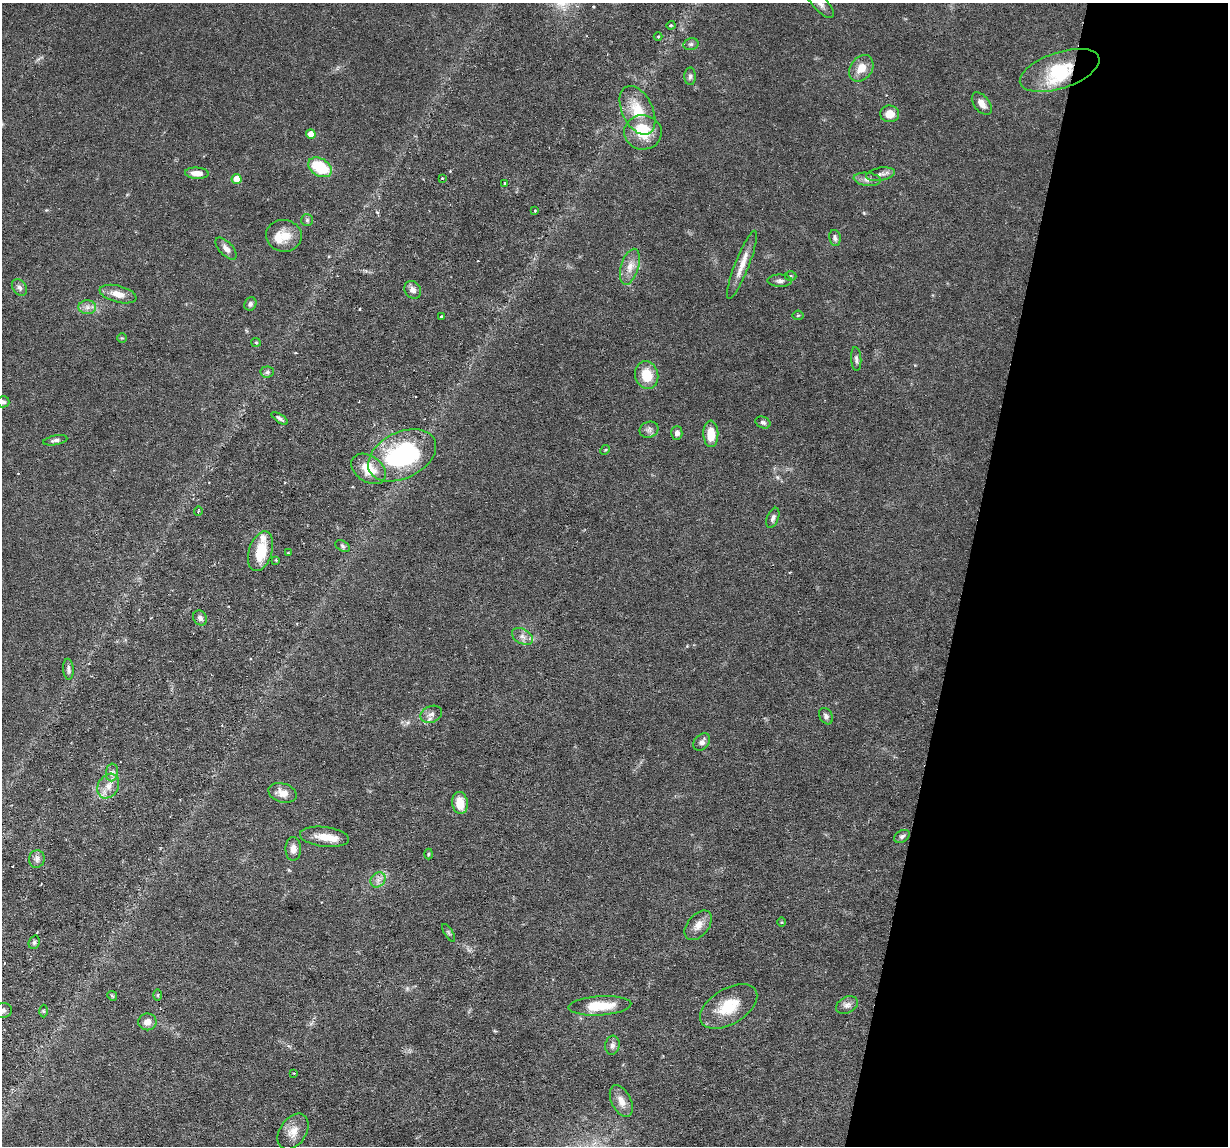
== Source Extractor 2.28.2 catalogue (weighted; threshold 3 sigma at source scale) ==
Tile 8 of 4 x 4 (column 4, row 2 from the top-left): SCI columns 3680-4905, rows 2405-3548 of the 4905 x 4927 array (HDU 1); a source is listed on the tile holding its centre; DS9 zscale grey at full resolution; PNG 1230 x 1148 px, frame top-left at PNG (2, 3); each listed source drawn as its Kron ellipse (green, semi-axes under 4 px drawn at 4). Shown black and unused: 21% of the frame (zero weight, under 3 of 6 exposures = <1% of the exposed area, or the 3 px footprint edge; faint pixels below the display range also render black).
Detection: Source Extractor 2.28.2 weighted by HDU 2 'WHT'; one run over the whole footprint, this tile lists its part. Background 0.0749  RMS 0.0043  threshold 0.0175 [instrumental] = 3 sigma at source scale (4.09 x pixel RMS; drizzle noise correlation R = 1.36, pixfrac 0.8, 0.05/0.05 arcsec/px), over >= 5 px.
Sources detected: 93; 1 inside a brighter object's white glare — neither listed nor drawn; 4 inside a brighter listed object's ellipse — not listed separately; the other 88 listed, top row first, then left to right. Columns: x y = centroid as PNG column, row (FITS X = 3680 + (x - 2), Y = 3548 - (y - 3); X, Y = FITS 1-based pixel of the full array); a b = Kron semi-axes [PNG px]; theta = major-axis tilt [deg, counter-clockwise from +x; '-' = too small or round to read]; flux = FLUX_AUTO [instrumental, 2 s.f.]
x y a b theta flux
820 4 18 7 -46 2.5
671 25 4 4 - 0.44
658 36 4 3 - 0.32
691 44 8 5 12 0.88
861 68 14 11 55 5
1060 70 41 18 18 19
690 76 9 6 89 1
982 104 13 7 -52 2.9
637 110 26 15 -64 11
890 114 9 8 - 4.8
643 132 19 17 -8 11
311 134 5 4 - 3.3
320 167 12 8 -30 16
197 173 12 5 -3 3.4
881 174 14 6 10 1.9
442 178 3 3 - 0.31
236 179 5 5 - 5.8
867 179 13 6 -6 2
505 183 3 2 - 0.31
535 211 3 3 - 0.34
307 220 6 6 - 0.78
284 236 18 16 -8 6.8
835 238 8 5 -80 1.2
226 249 13 6 -48 2.3
742 265 36 7 69 5.4
630 267 18 8 74 4.1
790 276 6 5 - 0.64
780 281 12 6 0 1.5
19 288 9 6 -55 1.3
413 290 9 7 -54 2
118 294 19 8 -15 4.3
250 304 7 5 62 0.96
87 307 8 7 - 1.8
798 315 5 5 - 0.48
441 317 3 2 - 0.5
122 338 5 4 - 0.45
256 342 5 4 - 0.48
856 359 12 5 -86 1.2
267 372 7 5 5 0.93
647 375 14 11 -75 8.9
3 402 6 5 - 1
280 418 9 4 -34 1
763 422 8 5 -23 1
649 430 9 8 - 1.6
677 433 7 5 87 1.5
711 434 13 7 -89 6.7
55 440 12 4 10 1.2
605 450 5 4 - 0.41
402 455 36 23 26 52
369 469 19 13 -35 8.8
198 511 4 3 - 0.34
773 518 10 5 68 1.3
343 546 8 5 -28 0.91
261 551 20 11 73 11
288 553 3 2 - 0.3
276 560 3 3 - 0.4
200 618 8 6 -54 1.5
522 636 11 7 -30 2.2
68 669 10 5 -85 1.2
431 714 11 8 23 2.1
826 716 9 6 -58 1.2
702 742 10 7 49 1.6
112 772 9 6 84 1.7
108 786 13 10 59 3.9
282 793 14 9 -16 3.8
460 803 11 7 -82 6.7
902 836 8 6 29 1
324 837 25 10 -7 5.9
293 849 12 7 90 2.6
428 854 5 3 - 0.45
37 859 9 8 - 1.6
378 880 8 6 45 1.8
781 922 5 3 - 0.39
698 925 17 10 51 3.7
449 933 10 3 -58 0.69
34 942 7 5 70 0.82
158 995 6 4 89 0.42
112 996 5 4 - 0.54
847 1005 11 8 27 1.9
600 1006 31 9 4 11
729 1006 31 17 31 12
3 1010 9 7 4 1.3
43 1011 6 4 -89 0.6
147 1022 9 8 - 2.9
612 1045 9 7 80 1.5
294 1073 3 2 - 0.27
621 1101 17 9 -64 3.7
293 1132 20 13 56 4.8
Overlapping masked pixels (flux is a lower limit): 1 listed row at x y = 1060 70
Isophote crosses this tile's border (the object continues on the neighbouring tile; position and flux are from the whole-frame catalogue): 3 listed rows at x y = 820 4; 3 402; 3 1010